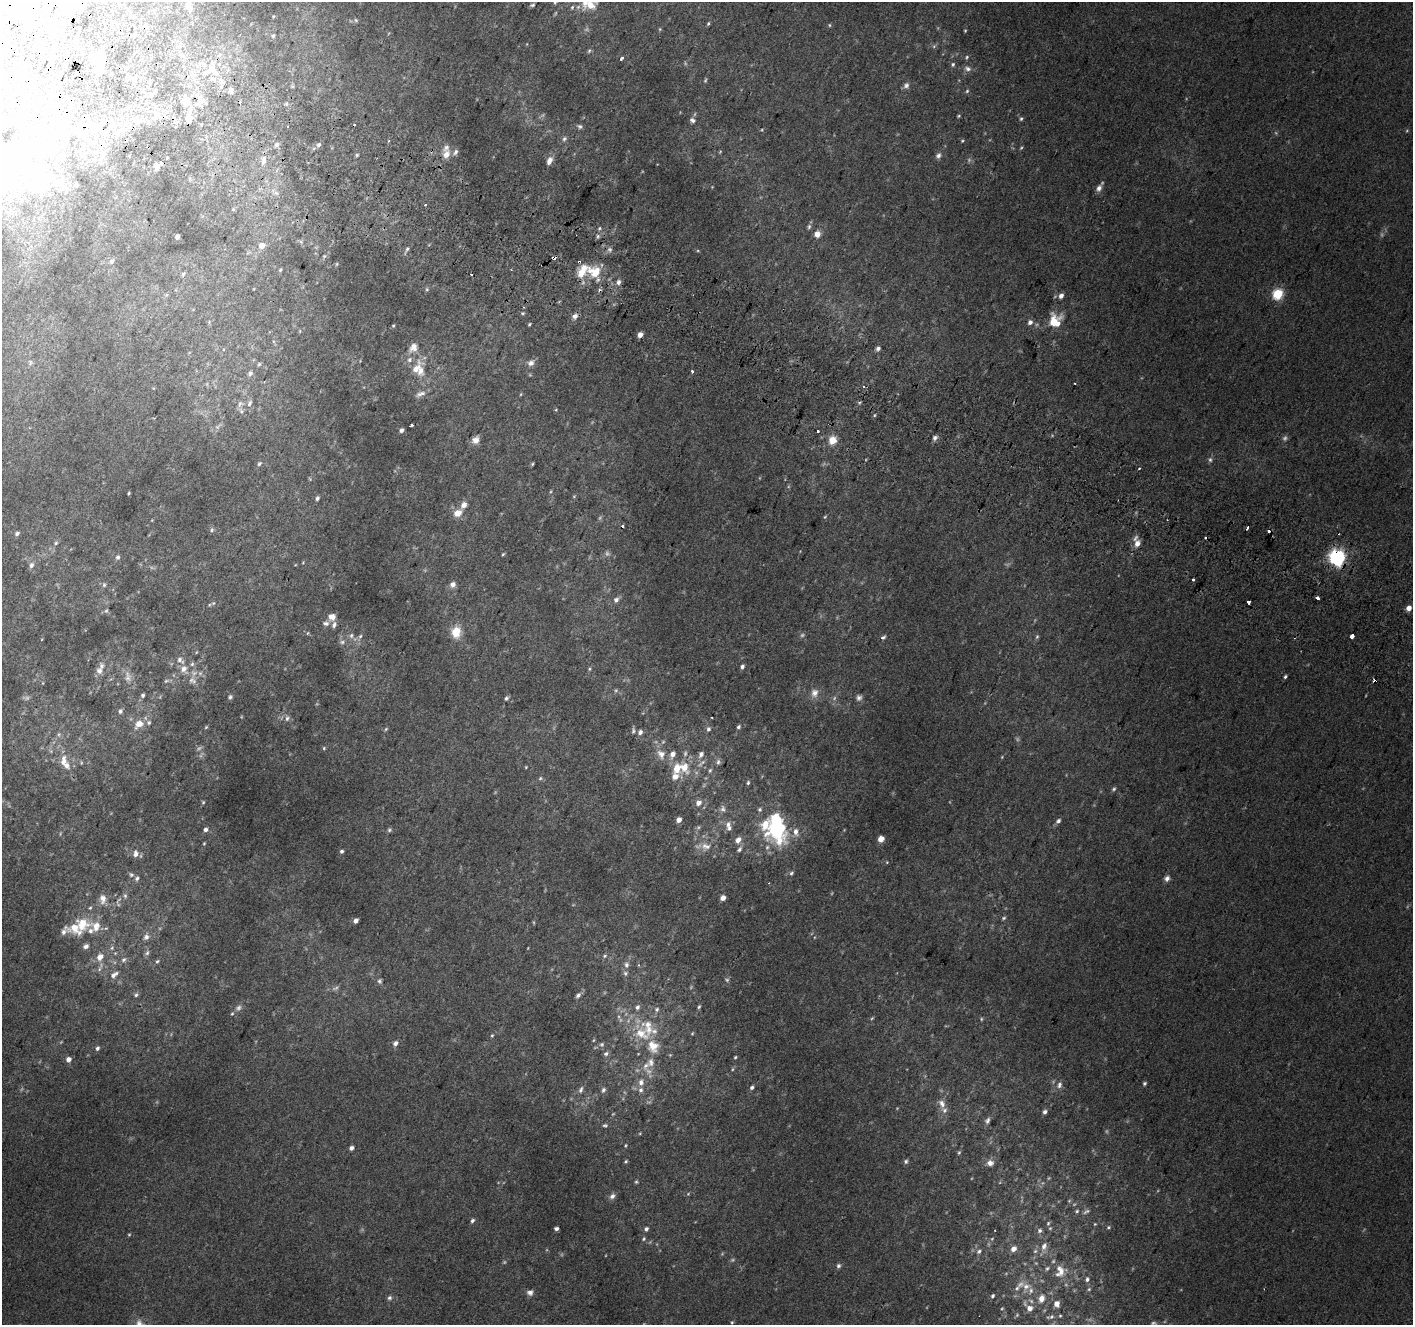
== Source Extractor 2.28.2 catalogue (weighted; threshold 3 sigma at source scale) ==
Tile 11 of 4 x 4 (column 3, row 3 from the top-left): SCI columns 2853-4263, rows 1635-2957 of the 5694 x 5850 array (HDU 1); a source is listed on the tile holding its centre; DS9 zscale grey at full resolution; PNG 1415 x 1327 px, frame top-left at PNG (2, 2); no overlay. Shown black and unused: <1% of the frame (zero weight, under 2 of 3 exposures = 2% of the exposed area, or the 3 px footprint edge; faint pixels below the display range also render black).
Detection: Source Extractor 2.28.2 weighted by HDU 2 'WHT'; one run over the whole footprint, this tile lists its part. Background 0.0702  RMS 0.013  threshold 0.0594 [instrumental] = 3 sigma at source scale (4.5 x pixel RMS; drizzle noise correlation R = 1.50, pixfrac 1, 0.0396/0.0396 arcsec/px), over >= 5 px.
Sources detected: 422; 52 too faint to see at this stretch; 13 inside a brighter object's white glare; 16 cosmic-ray / hot-pixel residue — not listed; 36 inside a brighter listed object's ellipse — not listed separately; the other 305 listed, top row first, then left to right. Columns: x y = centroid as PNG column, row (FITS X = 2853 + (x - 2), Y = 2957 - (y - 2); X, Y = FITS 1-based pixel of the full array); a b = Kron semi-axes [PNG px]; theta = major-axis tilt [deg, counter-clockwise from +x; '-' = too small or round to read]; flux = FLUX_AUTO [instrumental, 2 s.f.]
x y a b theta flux
555 2 6 5 - 2.8
67 4 13 9 -11 67
532 5 6 4 23 2.4
590 5 17 13 -31 23
22 7 25 11 -58 39
189 7 17 8 -72 13
572 7 6 5 - 2.3
273 16 4 3 - 1.1
356 20 5 5 - 1.7
15 23 3 3 - 6.6
708 23 6 4 63 2
829 25 5 5 - 1.7
660 29 5 3 - 1.4
965 31 4 3 - 1.2
64 35 5 4 - 1.3
273 36 6 4 73 2.1
76 40 5 4 - 1.8
934 46 7 4 46 2.4
589 51 6 4 66 2.1
967 57 6 4 62 1.9
622 58 6 3 51 2.2
97 59 13 10 -53 21
219 64 4 3 - 6.3
953 64 6 5 - 2.7
126 68 6 4 16 2.3
22 69 5 4 - 1.6
212 69 9 7 80 13
968 69 10 7 -16 5.9
100 72 8 6 34 5.8
134 79 8 6 54 4.3
213 79 10 6 -29 7.1
906 85 8 8 - 5
221 86 7 4 89 3.5
231 90 9 6 -77 4.5
967 91 5 5 - 2
153 94 11 4 42 3.8
197 95 7 4 -70 4.1
186 101 15 11 -86 21
286 103 5 4 - 2
156 116 17 8 75 13
959 116 4 3 - 1.5
189 119 9 7 85 14
1021 119 5 4 - 2
692 120 7 6 - 4.2
111 125 11 5 48 5.4
580 126 7 6 - 3.2
73 130 7 7 - 6.2
59 133 8 6 -81 4.6
564 139 7 6 - 3.2
962 141 4 4 - 1.4
277 144 6 6 - 3.2
319 145 6 5 - 3.4
54 149 9 7 73 6.7
96 152 9 4 9 3.7
446 154 14 10 65 13
357 155 4 4 - 1.9
102 156 10 5 55 4.4
938 156 8 7 - 4.6
167 158 3 3 - 6.3
264 160 12 7 -88 7.5
549 161 11 6 66 7.9
161 163 3 3 - 16
156 167 7 5 82 6.1
32 172 33 14 -41 51
76 185 6 4 19 1.5
1099 188 9 6 59 6.5
276 193 7 4 -18 2.8
425 205 4 2 - 1.6
233 209 5 5 - 1.6
809 227 7 5 85 2.9
600 228 5 3 - 1.7
817 234 7 6 - 11
598 236 5 5 - 2.5
177 237 4 4 - 6.1
262 246 5 5 - 12
407 249 6 3 18 2.2
698 251 5 3 - 1.4
324 256 5 5 - 1.9
112 261 6 5 - 3.4
337 264 6 4 88 1.4
280 270 3 3 - 1.3
595 272 19 14 -14 36
183 274 7 5 66 2.5
618 282 7 6 - 5
427 289 5 5 - 1.7
1278 294 6 5 - 110
1061 296 5 5 - 6.8
524 307 3 3 - 1.3
523 313 5 3 - 1.6
575 316 8 6 38 5.9
1054 321 11 10 - 40
1030 322 6 5 - 5.8
529 324 4 3 - 1.5
393 326 4 4 - 1.3
300 331 5 3 - 1.2
640 335 5 4 - 8.2
413 347 13 10 56 10
878 348 5 4 - 4.4
409 360 8 6 48 5.1
30 362 9 5 -79 3.6
531 363 9 8 - 6.5
259 364 6 5 - 2.2
416 369 22 8 57 18
692 371 3 3 - 5
250 373 7 6 - 4.5
1075 383 3 2 - 1.4
420 394 15 6 21 6.5
521 394 5 3 - 1.2
249 403 11 6 69 5.5
240 404 11 7 53 5.9
411 425 4 3 - 2.7
402 430 4 4 - 4.7
818 431 3 3 - 4
935 438 7 6 - 4
476 440 9 8 - 8.7
832 440 10 9 - 16
1210 460 7 5 -89 3.3
259 463 7 5 53 3.1
532 464 4 4 - 1.6
1139 469 3 3 - 1.7
550 492 5 3 - 1.4
128 493 3 2 - 1.4
574 496 5 3 - 1.1
317 498 5 4 - 3.4
458 513 11 8 31 12
825 517 5 4 - 1.5
1247 528 4 3 - 14
212 530 6 5 - 2.7
17 533 6 5 - 3.6
56 543 6 5 - 2.6
1137 544 10 7 82 10
503 554 5 3 - 1.6
118 557 7 6 - 3.5
1337 557 7 6 - 460
303 562 4 3 - 1.1
31 565 7 6 - 4.5
1193 579 3 3 - 5.3
104 585 7 5 88 2.9
453 585 8 7 - 6.2
1317 598 4 3 - 14
616 600 7 6 - 4.9
1248 602 3 3 - 7.2
213 603 5 4 - 1.5
1409 608 4 4 - 11
106 610 7 5 66 2.6
332 617 8 7 - 11
326 623 9 7 3 5.3
456 632 13 10 85 24
307 633 5 3 - 1.4
351 636 8 6 62 4.2
360 636 6 5 - 2.8
1352 636 4 3 - 58
883 637 7 4 30 2.8
1037 637 6 5 - 2
42 639 4 3 - 0.9
342 642 9 6 9 4.2
180 660 13 7 -42 6.4
192 664 6 6 - 2.9
742 667 5 5 - 3.6
183 669 8 8 - 9.4
589 669 6 4 89 1.7
99 671 10 9 - 7.9
128 677 17 8 -87 9.9
1285 677 4 3 - 2.2
166 681 7 5 13 2.4
192 681 13 10 -41 9.7
814 693 11 9 78 9.5
143 695 5 5 - 2.7
230 697 7 6 - 2.8
26 698 11 5 -8 3.3
506 698 6 5 - 2.8
859 698 7 7 - 4.2
120 711 6 5 - 3.4
287 718 8 6 69 4.3
139 724 13 9 44 15
206 727 5 4 - 1.6
738 727 6 5 - 2.7
386 729 6 3 45 1.6
708 729 7 6 - 3.7
633 731 8 5 -88 2.7
640 732 6 5 - 4.8
59 734 7 5 79 2.6
324 748 5 4 - 1.5
661 754 13 10 -61 13
673 754 8 6 65 8.3
701 754 8 6 65 5.7
63 762 19 8 87 12
703 762 8 6 23 4.6
718 762 8 6 90 3.7
526 767 4 3 - 1.2
684 767 16 11 -61 23
710 770 7 5 72 2.4
675 776 10 8 34 11
540 778 6 5 - 2.1
748 783 6 4 74 2.1
1114 789 6 4 41 2.2
203 802 4 4 - 1.6
698 803 7 6 - 8.6
723 809 10 8 -88 5.8
679 820 4 4 - 10
1058 821 7 5 44 3.8
728 824 10 8 85 7.7
765 824 34 17 -83 47
780 828 25 11 -76 79
205 830 4 4 - 4.7
389 830 6 5 - 2.4
796 832 10 7 -84 8.6
881 839 5 4 - 17
738 840 8 6 50 9.4
204 843 4 3 - 1.2
706 846 16 12 0 15
739 849 9 6 51 4.3
341 851 4 3 - 2.9
135 854 9 7 82 6.3
887 862 4 3 - 1.1
791 873 6 5 - 2.7
131 875 6 6 - 2.8
137 878 6 5 - 3
1167 878 7 6 - 5.4
125 896 7 6 - 2.9
723 898 4 4 - 10
103 899 13 9 -87 9.5
90 908 5 4 - 1.7
1004 918 6 4 27 2
356 921 4 4 - 6.9
82 924 19 17 -53 32
63 932 14 7 56 6.6
146 937 10 8 57 6.8
86 946 7 6 - 5
112 948 6 5 - 2.8
115 953 5 5 - 1.8
147 953 8 6 47 3.8
605 956 7 5 23 2.5
100 957 8 6 59 12
124 960 8 7 - 4.4
157 961 6 5 - 2.4
626 965 10 7 87 5.8
639 965 5 3 - 1.5
114 975 12 7 38 8.2
379 981 7 6 - 2.9
136 995 6 6 - 3
578 995 7 5 45 4.1
637 1007 7 5 65 3.5
699 1007 5 4 - 1.9
657 1009 6 6 - 2.9
232 1014 5 4 - 1.6
981 1019 5 4 - 1.6
692 1033 4 4 - 1.4
641 1034 25 17 -21 39
492 1035 5 4 - 1.6
395 1043 7 5 58 4.8
602 1044 7 6 - 3
97 1048 6 5 - 3.4
606 1054 7 6 - 3.4
735 1057 5 3 - 1.6
68 1059 5 5 - 7.5
651 1062 13 9 86 11
641 1082 10 8 83 8.6
1144 1083 5 4 - 2.4
1059 1085 10 7 70 5.5
752 1087 5 4 - 3
581 1090 10 5 71 4.1
603 1090 6 5 - 3.8
942 1103 12 8 -61 8.2
1045 1112 5 4 - 4.2
987 1121 9 6 62 4.2
605 1125 7 5 -7 2.5
625 1145 5 3 - 1.4
351 1148 4 4 - 5.2
959 1153 6 4 62 2
626 1161 5 4 - 1.9
906 1161 6 5 - 2.9
990 1163 9 8 - 8.1
636 1182 5 4 - 1.8
688 1194 5 4 - 1.4
612 1196 9 6 40 5.5
1069 1201 6 4 45 1.6
1077 1211 6 5 - 2.3
472 1221 5 5 - 3.4
1048 1223 6 5 - 2.2
1095 1224 4 4 - 1.2
1108 1227 5 4 - 1.9
556 1229 4 3 - 3.6
646 1229 6 5 - 3.3
1040 1230 6 6 - 3.4
129 1235 4 4 - 1.4
644 1239 6 4 44 2.1
1044 1246 11 8 61 7.3
1013 1249 7 6 - 7
979 1251 6 5 - 3
1035 1251 6 5 - 2.4
838 1266 6 6 - 3.3
1060 1271 17 14 81 18
1087 1279 8 6 82 3.8
1026 1286 12 9 10 10
1089 1289 5 5 - 2.3
530 1292 8 7 - 5.7
993 1296 5 4 - 2.6
389 1298 6 6 - 3.3
1041 1298 11 8 71 10
1056 1304 6 5 - 11
1002 1308 5 4 - 1.4
1029 1308 12 7 -46 13
1052 1317 9 6 21 4.6
732 1322 5 4 - 1.6
Overlapping masked pixels (flux is a lower limit): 2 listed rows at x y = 186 101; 1337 557
Isophote crosses this tile's border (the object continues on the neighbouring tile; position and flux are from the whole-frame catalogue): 5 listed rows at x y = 555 2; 67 4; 590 5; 22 7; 189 7